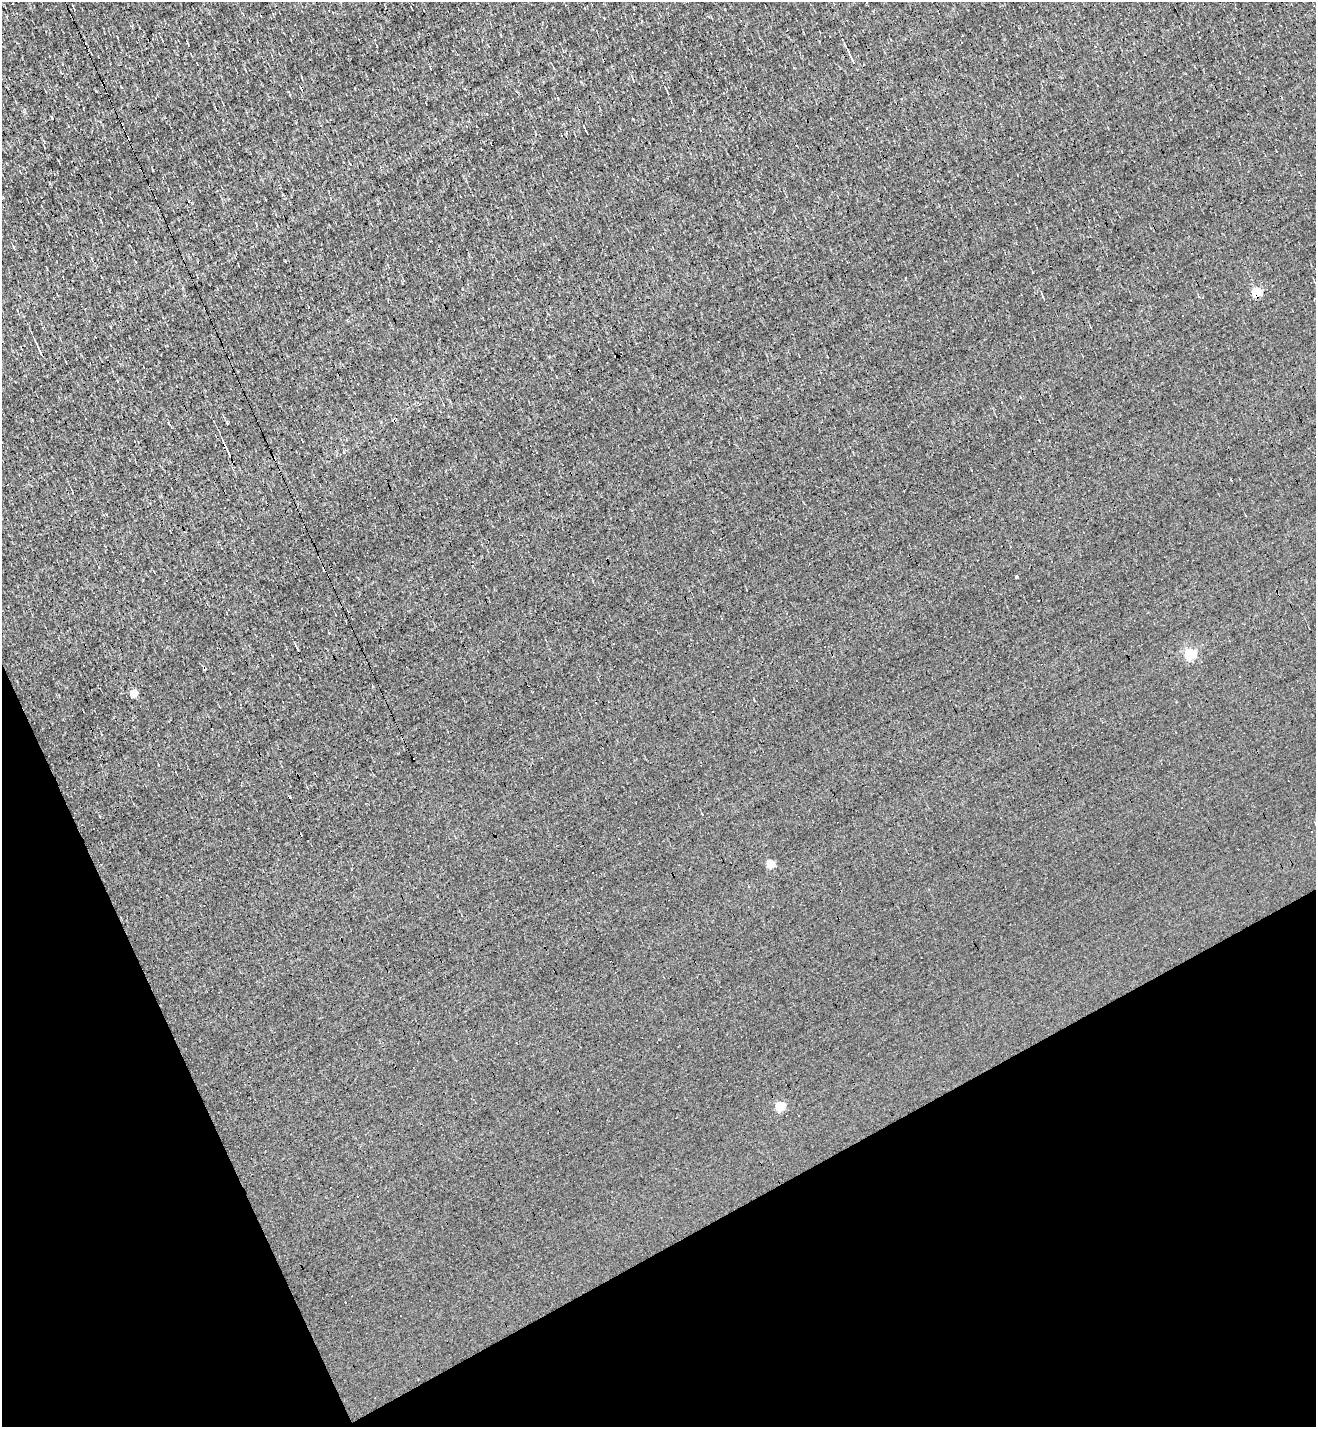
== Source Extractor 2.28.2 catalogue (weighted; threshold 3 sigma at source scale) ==
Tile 14 of 4 x 4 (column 2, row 4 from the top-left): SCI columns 1597-2910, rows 1-1425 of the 5685 x 5701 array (HDU 1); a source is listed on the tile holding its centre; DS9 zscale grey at full resolution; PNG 1318 x 1429 px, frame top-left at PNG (2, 2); no overlay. Shown black and unused: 21% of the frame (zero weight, under 3 of 4 exposures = <1% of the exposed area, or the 3 px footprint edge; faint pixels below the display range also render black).
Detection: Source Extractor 2.28.2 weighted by HDU 2 'WHT'; one run over the whole footprint, this tile lists its part. Background 0.00267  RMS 0.039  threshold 0.177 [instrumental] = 3 sigma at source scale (4.5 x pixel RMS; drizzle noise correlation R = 1.50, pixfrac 1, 0.05/0.05 arcsec/px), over >= 5 px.
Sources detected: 30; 15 cosmic-ray / hot-pixel residue — not listed; the other 15 listed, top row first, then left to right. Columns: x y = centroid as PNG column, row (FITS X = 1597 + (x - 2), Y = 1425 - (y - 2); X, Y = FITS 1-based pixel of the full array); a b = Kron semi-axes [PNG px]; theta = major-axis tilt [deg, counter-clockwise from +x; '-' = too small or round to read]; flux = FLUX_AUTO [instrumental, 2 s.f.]
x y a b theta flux
852 60 15 4 -63 15
633 81 4 2 - 3
153 170 3 2 - 2.7
265 199 2 2 - 2.5
1257 292 5 5 - 220
40 351 14 3 -66 15
616 356 3 3 - 16
1021 397 3 3 - 4.5
228 453 16 3 -67 21
1016 576 3 3 - 14
1190 654 5 5 - 380
134 694 5 4 - 95
596 702 3 2 - 4.9
770 864 5 5 - 130
780 1106 5 5 - 220
Overlapping masked pixels (flux is a lower limit): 3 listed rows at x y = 1257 292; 616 356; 228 453
Unlisted compact peaks at least as high as the median listed source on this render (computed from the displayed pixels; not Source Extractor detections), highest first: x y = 52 118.